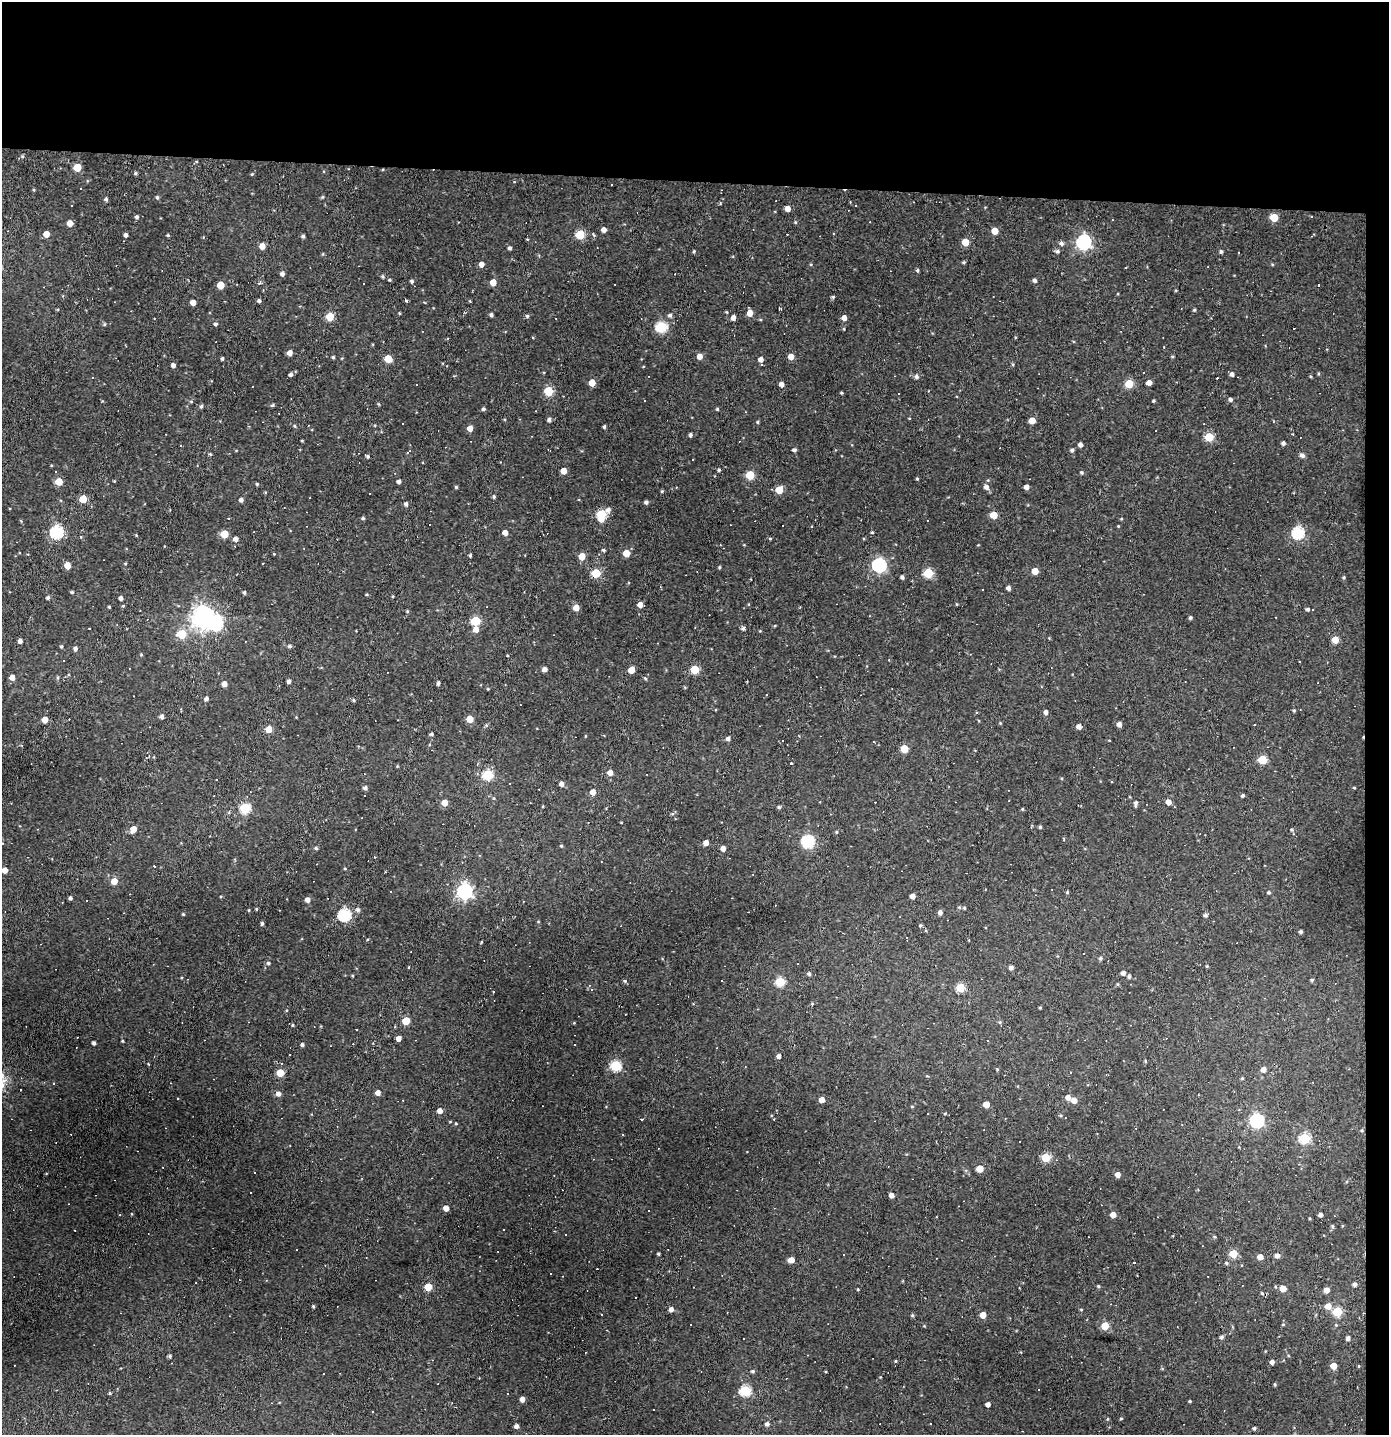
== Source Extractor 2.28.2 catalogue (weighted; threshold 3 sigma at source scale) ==
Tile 3 of 3 x 3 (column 3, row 1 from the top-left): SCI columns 2856-4242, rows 2867-4299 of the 4322 x 4299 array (HDU 1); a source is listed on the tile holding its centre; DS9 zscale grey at full resolution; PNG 1391 x 1437 px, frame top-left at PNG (2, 2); no overlay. Shown black and unused: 14% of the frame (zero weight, under 2 of 3 exposures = <1% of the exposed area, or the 3 px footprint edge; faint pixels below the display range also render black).
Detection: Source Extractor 2.28.2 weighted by HDU 2 'WHT'; one run over the whole footprint, this tile lists its part. Background 0.171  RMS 0.0099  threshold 0.0445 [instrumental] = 3 sigma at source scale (4.5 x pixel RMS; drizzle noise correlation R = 1.50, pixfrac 1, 0.05/0.05 arcsec/px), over >= 5 px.
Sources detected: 385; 1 inside a brighter object's white glare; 46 cosmic-ray / hot-pixel residue — not listed; the other 338 listed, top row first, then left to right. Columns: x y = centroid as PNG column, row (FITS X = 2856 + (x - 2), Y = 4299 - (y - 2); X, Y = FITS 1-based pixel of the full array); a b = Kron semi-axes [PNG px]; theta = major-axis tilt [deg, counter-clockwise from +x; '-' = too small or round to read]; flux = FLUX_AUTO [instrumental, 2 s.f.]
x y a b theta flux
22 156 5 3 - 1.2
77 167 5 5 - 27
135 173 4 4 - 1.3
252 174 4 3 - 0.84
157 197 5 4 - 1.4
106 199 4 4 - 1.9
788 209 5 5 - 6.6
137 217 4 4 - 1.9
1274 217 5 5 - 22
795 222 4 3 - 0.89
70 223 4 4 - 7.9
604 230 5 4 - 4.5
995 231 5 5 - 13
46 234 5 4 - 10
126 235 4 4 - 2.5
168 235 4 3 - 1.1
580 235 5 5 - 39
303 236 4 4 - 1.8
965 242 5 5 - 18
1084 242 6 6 - 230
1061 243 5 5 - 2.4
262 246 5 4 - 7.9
510 248 4 4 - 1.9
694 251 4 3 - 1.1
1057 251 5 4 - 2.1
1221 251 4 4 - 1.9
964 262 5 4 - 1.2
481 264 5 4 - 5.4
917 270 4 4 - 1.4
282 274 5 4 - 2.7
383 276 5 3 - 1.2
390 280 3 3 - 1
1035 280 4 4 - 2.3
412 281 4 4 - 1.8
493 282 5 5 - 11
259 283 4 3 - 1.4
221 285 5 5 - 17
833 297 4 4 - 1.4
259 301 4 3 - 2.2
406 301 4 3 - 1.2
193 302 4 4 - 6.6
1194 310 4 4 - 1.1
399 313 3 3 - 0.87
750 313 5 5 - 8.7
491 315 4 4 - 2
670 315 5 4 - 2.3
330 316 5 5 - 24
527 316 4 4 - 1.5
733 318 4 4 - 5.1
844 318 5 4 - 5.6
215 324 5 4 - 1.8
661 327 6 5 - 85
844 329 4 3 - 0.72
290 353 4 4 - 6
700 356 5 5 - 6.7
333 357 3 3 - 1.3
791 357 5 5 - 7.4
222 358 4 3 - 1.5
388 359 5 5 - 16
761 359 5 5 - 4.4
173 365 4 4 - 3
1143 372 3 2 - 0.86
291 374 4 4 - 2.3
1232 374 4 4 - 3.2
916 377 5 5 - 2.5
592 383 5 4 - 11
1149 383 4 4 - 7.2
781 384 4 4 - 4.8
1129 384 5 5 - 33
549 391 5 5 - 37
841 393 4 3 - 1
1231 399 4 4 - 2.4
191 401 5 4 - 0.99
1153 401 4 3 - 1.1
272 405 5 4 - 1.2
201 406 5 4 - 1.6
483 409 4 4 - 1.7
717 409 4 4 - 1.1
549 420 4 4 - 2.7
1032 420 5 4 - 10
757 422 5 3 - 0.94
295 426 5 3 - 1.1
604 427 4 3 - 1.6
470 428 5 4 - 6.6
690 435 4 4 - 1.7
1209 437 5 5 - 34
1300 438 2 2 - 0.6
302 441 4 2 - 0.78
1283 443 4 4 - 2.6
1080 444 4 4 - 3.6
794 450 4 3 - 2
1072 450 4 4 - 1.9
408 452 5 3 - 2.2
210 454 4 4 - 1.1
1302 455 6 4 -23 3.2
367 456 4 4 - 1.6
719 470 4 4 - 1.4
563 471 5 4 - 10
56 472 3 2 - 1.5
1082 472 5 4 - 1.4
750 475 5 5 - 33
917 479 4 3 - 1.1
59 481 5 5 - 19
399 481 4 4 - 2.5
257 484 4 4 - 1
456 487 4 4 - 1.1
986 487 6 5 - 3.7
1026 487 4 4 - 5.5
779 490 5 5 - 18
662 491 4 3 - 0.97
494 497 4 4 - 1.4
83 499 5 5 - 19
241 500 4 4 - 2.8
646 502 4 4 - 2.4
406 504 5 4 - 2.4
608 510 7 6 - 2.8
601 515 7 5 83 58
994 515 5 5 - 16
229 518 3 2 - 0.76
363 518 4 4 - 1.5
1118 526 3 3 - 0.7
56 532 6 6 - 130
872 532 4 3 - 1
505 533 4 4 - 6.7
1298 533 6 5 - 110
224 534 5 5 - 24
81 537 4 3 - 0.73
770 538 4 3 - 0.85
236 539 5 4 - 4.2
603 550 4 3 - 1.3
626 553 5 5 - 14
470 555 4 3 - 1.5
582 556 5 5 - 14
67 565 5 4 - 13
879 565 6 6 - 180
719 567 4 3 - 1.1
1035 571 5 4 - 14
596 573 5 5 - 40
928 573 5 5 - 48
902 577 4 3 - 2.3
1344 577 4 4 - 1.1
1008 588 4 4 - 3.7
983 589 3 3 - 2.5
72 592 4 4 - 1.1
244 592 4 3 - 1.5
393 596 3 2 - 0.83
48 598 5 4 - 1.5
121 598 4 3 - 2.7
956 604 4 3 - 0.75
640 605 6 4 -13 7.6
123 606 4 3 - 0.93
109 607 3 3 - 1
576 607 5 4 - 10
1308 609 4 4 - 1.8
407 611 4 4 - 1
203 617 8 7 - 580
1276 617 3 2 - 0.68
1190 618 3 3 - 1.7
476 621 5 5 - 39
695 627 2 2 - 0.72
89 628 3 2 - 1.2
743 628 5 4 - 2.1
476 629 6 6 - 5.9
182 634 5 5 - 39
1335 640 5 4 - 15
20 641 4 4 - 3.8
61 646 4 3 - 1.1
290 646 4 4 - 1.9
75 648 4 4 - 2.8
507 655 3 2 - 0.68
64 661 3 3 - 2.9
545 669 5 4 - 3.7
695 669 5 5 - 38
631 670 5 4 - 13
12 677 5 5 - 6.5
645 678 4 4 - 1.1
289 681 4 4 - 2.7
438 683 4 3 - 2.1
224 684 4 4 - 5.3
206 698 4 4 - 2.6
354 700 4 4 - 1.4
1294 711 4 3 - 1.2
1046 712 5 4 - 3.1
162 716 4 4 - 3.3
470 719 5 5 - 15
45 720 4 4 - 11
1000 723 4 4 - 0.75
1119 724 5 4 - 3.9
486 725 5 5 - 1.3
1079 727 4 4 - 4.8
269 729 5 4 - 14
431 734 4 3 - 1.7
728 738 5 4 - 2.7
874 742 3 2 - 0.6
904 749 5 5 - 22
1262 759 5 5 - 35
791 763 3 3 - 11
610 773 5 4 - 6.9
488 775 5 5 - 60
561 784 5 4 - 3.9
365 788 5 4 - 2.7
1354 788 4 3 - 0.78
593 792 5 5 - 6.8
1243 795 4 3 - 1.7
1168 802 5 4 - 6
444 803 5 5 - 11
1136 803 6 4 87 2.4
779 807 4 4 - 1.6
245 808 5 5 - 63
1022 809 4 3 - 0.74
1040 827 4 4 - 1.3
133 829 6 5 - 11
1292 830 5 4 - 1.2
836 832 4 3 - 0.94
1064 839 5 3 - 0.88
808 841 6 6 - 110
706 843 4 4 - 5.9
561 846 4 4 - 0.98
316 848 5 4 - 1.5
723 848 4 4 - 5.3
154 866 3 2 - 1.2
345 868 4 3 - 0.82
4 870 4 4 - 7.1
114 881 5 5 - 11
390 891 2 2 - 0.92
464 891 6 6 - 280
1269 892 4 4 - 1.3
913 896 4 4 - 4.8
70 898 4 3 - 2
307 900 5 5 - 4.3
959 907 5 4 - 1.1
964 908 4 4 - 0.97
256 909 4 4 - 0.89
249 910 4 3 - 0.75
358 910 6 5 - 2.7
940 912 5 5 - 3
183 914 3 3 - 1.1
344 915 6 6 - 120
1205 915 5 4 - 2.1
262 923 4 3 - 1.7
920 925 4 3 - 1.2
1301 932 4 3 - 1.7
1100 958 5 5 - 1.6
268 963 5 4 - 1.6
1207 966 4 3 - 0.85
1011 968 5 4 - 2.9
1123 973 4 4 - 2.9
809 974 4 4 - 2.1
1129 976 4 4 - 1.9
1312 980 4 3 - 1.2
625 981 5 4 - 1.3
722 981 3 2 - 1.3
780 982 5 5 - 47
960 987 5 5 - 37
592 989 4 4 - 1.1
493 991 3 2 - 1.1
812 1004 4 4 - 0.83
1040 1007 4 3 - 0.87
1328 1019 3 3 - 0.6
406 1021 5 5 - 24
1000 1022 5 4 - 1.1
292 1025 5 3 - 0.9
357 1030 2 2 - 0.83
399 1038 4 4 - 5
122 1041 5 3 - 0.95
94 1043 3 3 - 2.3
302 1044 4 3 - 2.1
779 1056 4 4 - 3.1
1145 1061 4 4 - 1
616 1065 5 5 - 73
997 1069 4 3 - 0.85
1263 1070 5 4 - 5.3
280 1073 5 5 - 21
1242 1078 4 3 - 0.97
378 1093 5 5 - 4.9
278 1094 5 5 - 3.7
1068 1097 5 5 - 5.1
822 1100 4 4 - 7.7
1074 1100 5 5 - 7.2
986 1104 5 4 - 11
440 1111 5 5 - 5.4
1060 1115 5 3 - 0.97
1257 1121 6 6 - 150
1362 1130 5 3 - 1
1097 1133 3 2 - 0.64
1305 1138 5 5 - 68
1019 1142 2 2 - 0.83
1046 1157 5 5 - 39
980 1168 5 5 - 16
1118 1175 5 4 - 5.6
251 1192 3 2 - 0.77
891 1195 4 4 - 4.9
446 1208 4 4 - 7
1113 1215 5 5 - 6.9
1321 1215 4 4 - 3
1332 1226 5 4 - 1.3
658 1254 3 3 - 1.2
844 1254 3 2 - 0.72
1233 1254 5 5 - 26
1277 1255 5 5 - 3.7
1260 1257 5 4 - 7.1
791 1260 6 4 3 7.8
1226 1263 4 4 - 1.5
1355 1284 4 4 - 2.7
1098 1286 4 4 - 1.2
428 1287 5 5 - 24
1283 1288 5 4 - 11
858 1289 3 3 - 1
1327 1290 5 4 - 6.3
1262 1293 4 4 - 0.95
313 1306 4 3 - 1.2
1328 1306 5 5 - 9.8
671 1309 5 5 - 3.6
1081 1310 4 3 - 0.74
1337 1312 5 5 - 41
912 1315 5 4 - 1.4
983 1315 5 4 - 11
691 1324 3 3 - 1.8
1105 1326 5 5 - 21
1221 1337 5 4 - 2.1
1348 1338 4 4 - 2.9
170 1356 4 4 - 1.6
896 1361 5 3 - 0.87
1272 1362 4 4 - 3.6
1333 1366 5 4 - 11
753 1371 5 4 - 1.4
880 1377 4 2 - 0.64
1275 1384 5 3 - 1
745 1391 5 5 - 70
110 1393 4 4 - 1.1
522 1399 4 4 - 4.6
1190 1401 3 3 - 0.93
988 1404 4 4 - 4.1
372 1411 2 2 - 0.8
1121 1418 4 3 - 1
767 1424 5 5 - 2.9
516 1426 4 4 - 3.4
1254 1428 4 3 - 1.6
Isophote crosses this tile's border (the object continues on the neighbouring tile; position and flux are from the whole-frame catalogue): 1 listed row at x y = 4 870